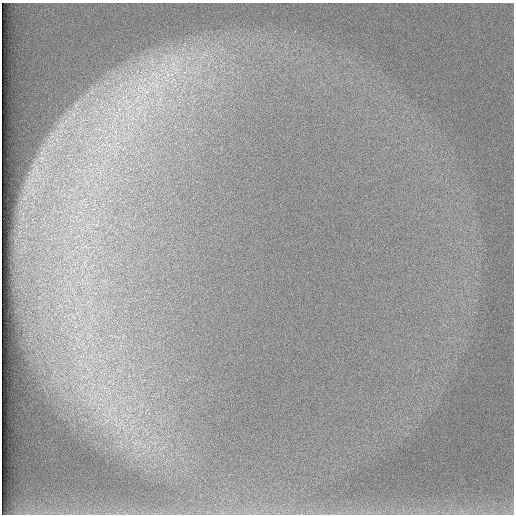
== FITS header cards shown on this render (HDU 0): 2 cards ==
NAXIS1  =                  512 /
NAXIS2  =                  512 /

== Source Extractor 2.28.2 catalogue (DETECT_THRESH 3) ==
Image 512 x 512 px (HDU 0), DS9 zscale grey, 1 PNG px = 1 image px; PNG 516 x 516 px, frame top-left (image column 1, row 512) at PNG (2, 3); no overlay
Background 97.2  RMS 2.9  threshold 8.74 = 3 sigma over >= 5 px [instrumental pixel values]
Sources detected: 3; all 3 listed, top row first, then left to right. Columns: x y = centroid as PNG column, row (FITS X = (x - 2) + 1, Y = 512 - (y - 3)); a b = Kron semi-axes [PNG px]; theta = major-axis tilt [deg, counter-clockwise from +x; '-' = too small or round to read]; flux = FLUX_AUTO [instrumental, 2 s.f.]
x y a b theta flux
176 69 22 16 -35 7500
155 75 15 9 -37 2600
147 92 8 5 1 760